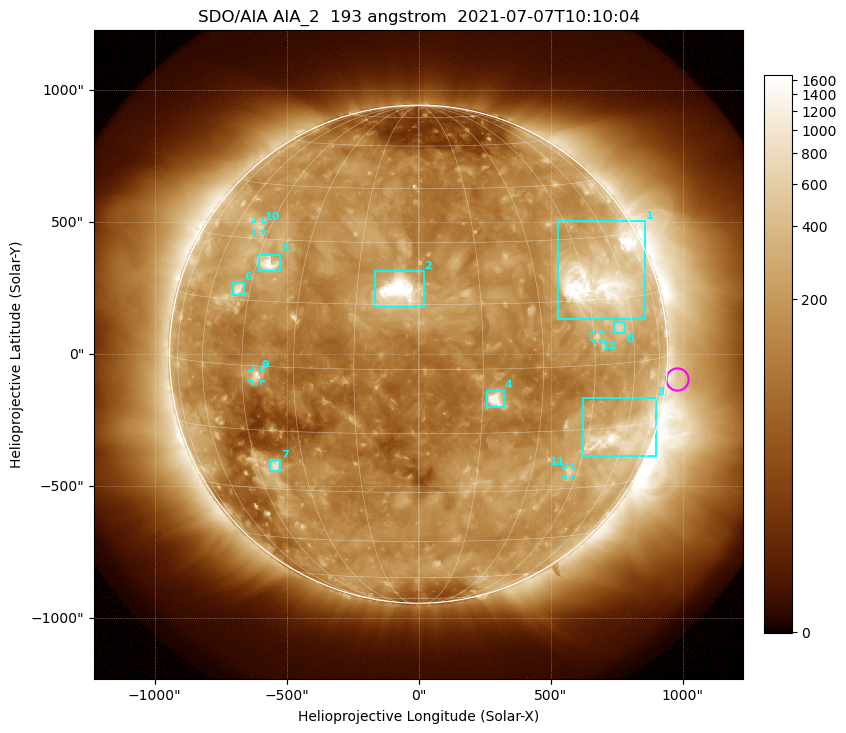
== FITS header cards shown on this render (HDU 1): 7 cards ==
TELESCOP= 'SDO/AIA '           / For AIA: SDO/AIA
INSTRUME= 'AIA_2   '           / For AIA: AIA_ATA1, AIA_ATA2, AIA_ATA3 or AIA_AT
WAVELNTH=                  193 / [angstrom] Wavelength
WAVEUNIT= 'angstrom'           / Wavelength unit: angstrom
DATE-OBS= '2021-07-07T10:10:04.843' / [ISO] Date when observation started; ISO 8
CTYPE1  = 'HPLN-TAN'           / CTYPE1: HPLN
CTYPE2  = 'HPLT-TAN'           / CTYPE2: HPLT

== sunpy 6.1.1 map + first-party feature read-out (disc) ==
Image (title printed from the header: SDO/AIA AIA_2  193 angstrom  2021-07-07T10:10:04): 1024 x 1024 px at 2.4 arcsec/px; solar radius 944 arcsec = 393 px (full disc in frame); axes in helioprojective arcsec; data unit not stated in the header (colour bar unlabelled)
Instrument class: DISC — disc imager (sunpy class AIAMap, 193 A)
Bright regions (active regions / flare kernels): reference = the median radial profile (limb darkening/brightening removed); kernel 9 px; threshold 5 sigma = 317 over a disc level ~157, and >= 1.15x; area >= 12 px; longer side >= 9 px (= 22 arcsec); searched inside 0.97 R_sun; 12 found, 12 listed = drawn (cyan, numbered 1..; 4 of them under ~33 arcsec drawn as corner ticks so the feature stays visible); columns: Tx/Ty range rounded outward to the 5 arcsec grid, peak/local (2 s.f.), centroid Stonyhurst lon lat
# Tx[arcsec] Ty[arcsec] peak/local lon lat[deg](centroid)
1 525..860 135..505 14 +51 +20
2 -165..20 180..315 29 -5 +18
3 625..900 -385..-165 9.4 +59 -17
4 260..325 -205..-140 13 +18 -7
5 -605..-525 315..380 9.2 -41 +24
6 -705..-660 220..270 5.8 -49 +17
7 -565..-525 -445..-400 5.8 -39 -24
8 740..785 80..125 4 +55 +8
9 -630..-595 -100..-60 6 -40 -2
10 -620..-585 465..500 3.9 -50 +33
11 560..580 -460..-430 3.5 +42 -25
12 665..690 55..80 3.9 +46 +7
Off-limb structures (1.02-1.3 R_sun): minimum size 162 px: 3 found; the strongest spans PA ~220..315 deg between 1.02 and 1.3 R_sun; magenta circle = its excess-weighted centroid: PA ~265 deg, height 1.04 R_sun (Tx ~980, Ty ~-95 arcsec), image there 1.5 x the reference